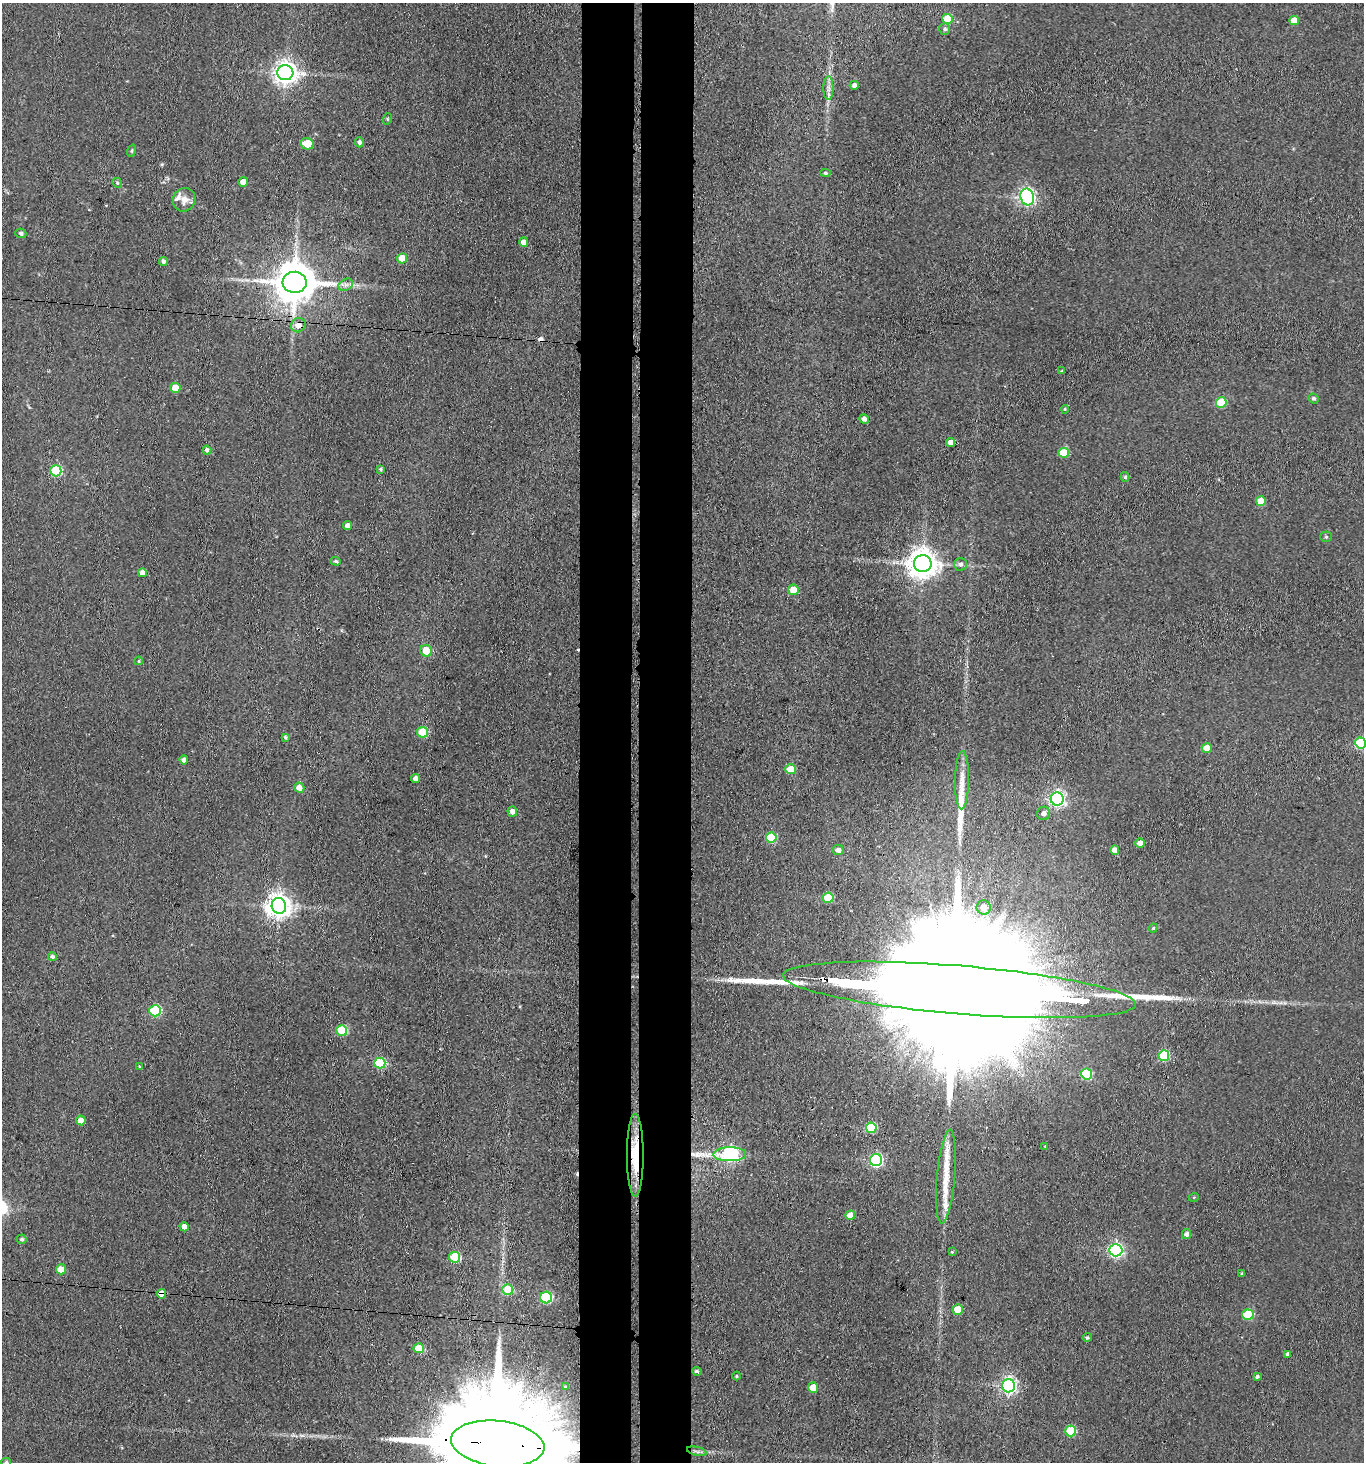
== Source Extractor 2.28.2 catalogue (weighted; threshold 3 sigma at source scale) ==
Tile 5 of 3 x 3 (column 2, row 2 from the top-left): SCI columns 1582-2943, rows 1465-2924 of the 4467 x 4388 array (HDU 1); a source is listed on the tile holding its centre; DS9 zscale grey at full resolution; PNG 1366 x 1464 px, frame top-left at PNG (2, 3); each listed source drawn as its Kron ellipse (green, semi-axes under 4 px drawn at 4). Shown black and unused: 8% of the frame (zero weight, under 3 of 4 exposures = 5% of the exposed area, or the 3 px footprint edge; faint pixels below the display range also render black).
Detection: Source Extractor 2.28.2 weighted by HDU 2 'WHT'; one run over the whole footprint, this tile lists its part. Background 0.0656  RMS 0.0068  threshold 0.0304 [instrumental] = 3 sigma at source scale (4.5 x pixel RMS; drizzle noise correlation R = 1.50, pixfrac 1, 0.05/0.05 arcsec/px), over >= 5 px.
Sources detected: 121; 3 inside a brighter object's white glare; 3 cosmic-ray / hot-pixel residue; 3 long thin detections or spike segments (spike, bleed or trail) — neither listed nor drawn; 5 inside a brighter listed object's ellipse — not listed separately; the other 107 listed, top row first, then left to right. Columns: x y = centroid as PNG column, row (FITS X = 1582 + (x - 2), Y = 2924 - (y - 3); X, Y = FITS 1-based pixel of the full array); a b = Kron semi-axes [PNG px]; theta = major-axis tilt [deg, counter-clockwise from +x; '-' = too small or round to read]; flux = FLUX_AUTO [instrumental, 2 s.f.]
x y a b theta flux
947 19 5 5 - 19
1294 20 5 5 - 11
945 29 6 5 - 1.6
285 73 8 7 - 520
854 85 4 4 - 2.3
828 88 12 5 89 3.2
387 119 6 3 73 0.74
359 142 5 4 - 2
307 144 6 5 - 14
132 151 6 4 71 0.89
825 173 5 4 - 1.3
243 182 5 4 - 6.5
117 183 5 4 - 0.85
1027 197 8 6 -74 210
184 200 12 11 - 6
21 233 5 4 - 1.7
524 242 5 4 - 6.2
402 258 5 5 - 15
163 261 5 4 - 1.7
295 282 12 10 -3 2300
346 285 8 5 29 2.4
298 325 7 7 - 6.1
1062 371 4 2 - 0.48
175 388 5 5 - 15
1314 398 5 5 - 1.6
1221 403 5 5 - 32
1065 409 4 4 - 0.86
864 419 5 4 - 3.2
951 442 4 4 - 5
207 450 4 4 - 2.4
1064 453 5 5 - 21
380 469 3 3 - 1.1
56 471 5 5 - 54
1125 477 5 4 - 1.1
1261 501 5 5 - 15
347 526 4 4 - 3.9
1326 537 5 5 - 1
336 561 5 4 - 0.9
923 564 9 8 - 980
961 564 6 6 - 2.2
142 573 4 4 - 5
793 590 5 5 - 10
426 651 6 5 - 17
139 661 4 4 - 0.75
422 732 5 5 - 28
285 737 4 3 - 1.1
1360 743 5 5 - 53
1207 748 5 4 - 9
184 760 4 4 - 2.4
790 769 5 5 - 17
416 778 4 4 - 4.3
962 780 29 7 89 8.3
299 788 5 5 - 6.2
1057 799 6 6 - 190
512 812 5 5 - 3.8
1044 813 7 6 - 2.5
771 838 5 5 - 32
1140 843 5 4 - 4.6
838 850 5 5 - 3.5
1115 850 4 4 - 5.6
828 898 5 5 - 33
279 906 8 7 - 610
984 907 7 7 - 8.2
1153 928 5 4 - 0.71
52 957 4 4 - 1.6
959 990 177 24 -5 120000
155 1011 6 5 - 48
342 1030 5 5 - 35
1164 1056 5 5 - 45
380 1063 5 5 - 40
139 1066 4 3 - 0.55
1087 1074 5 5 - 40
81 1120 5 4 - 8.6
871 1128 5 5 - 40
1045 1146 3 3 - 0.7
730 1154 16 7 0 150
635 1155 41 8 -90 26
876 1160 6 6 - 110
946 1177 47 9 85 15
1194 1197 5 3 - 0.65
850 1215 5 4 - 7.9
184 1227 5 4 - 6.2
1186 1234 5 4 - 2.6
22 1239 5 4 - 1.4
1116 1250 6 6 - 150
952 1252 3 3 - 0.69
455 1257 5 5 - 41
61 1269 5 5 - 11
1242 1273 3 3 - 1
508 1290 5 5 - 25
162 1294 5 4 - 10
546 1298 6 6 - 68
958 1310 5 5 - 17
1248 1315 5 5 - 37
1087 1337 4 4 - 1.2
419 1348 5 5 - 21
1287 1354 4 3 - 1.5
697 1371 5 4 - 1.3
737 1376 4 4 - 0.73
1257 1377 4 4 - 1.4
1008 1386 6 6 - 200
565 1387 3 3 - 0.77
813 1388 5 5 - 13
1071 1431 5 5 - 31
498 1444 47 22 -6 33000
697 1451 10 4 -13 1.9
6 1462 5 4 - 1.2
Overlapping masked pixels (flux is a lower limit): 6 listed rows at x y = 298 325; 959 990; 730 1154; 635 1155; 162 1294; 498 1444
Isophote crosses this tile's border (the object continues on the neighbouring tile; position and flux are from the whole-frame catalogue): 3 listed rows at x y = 1360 743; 498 1444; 6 1462